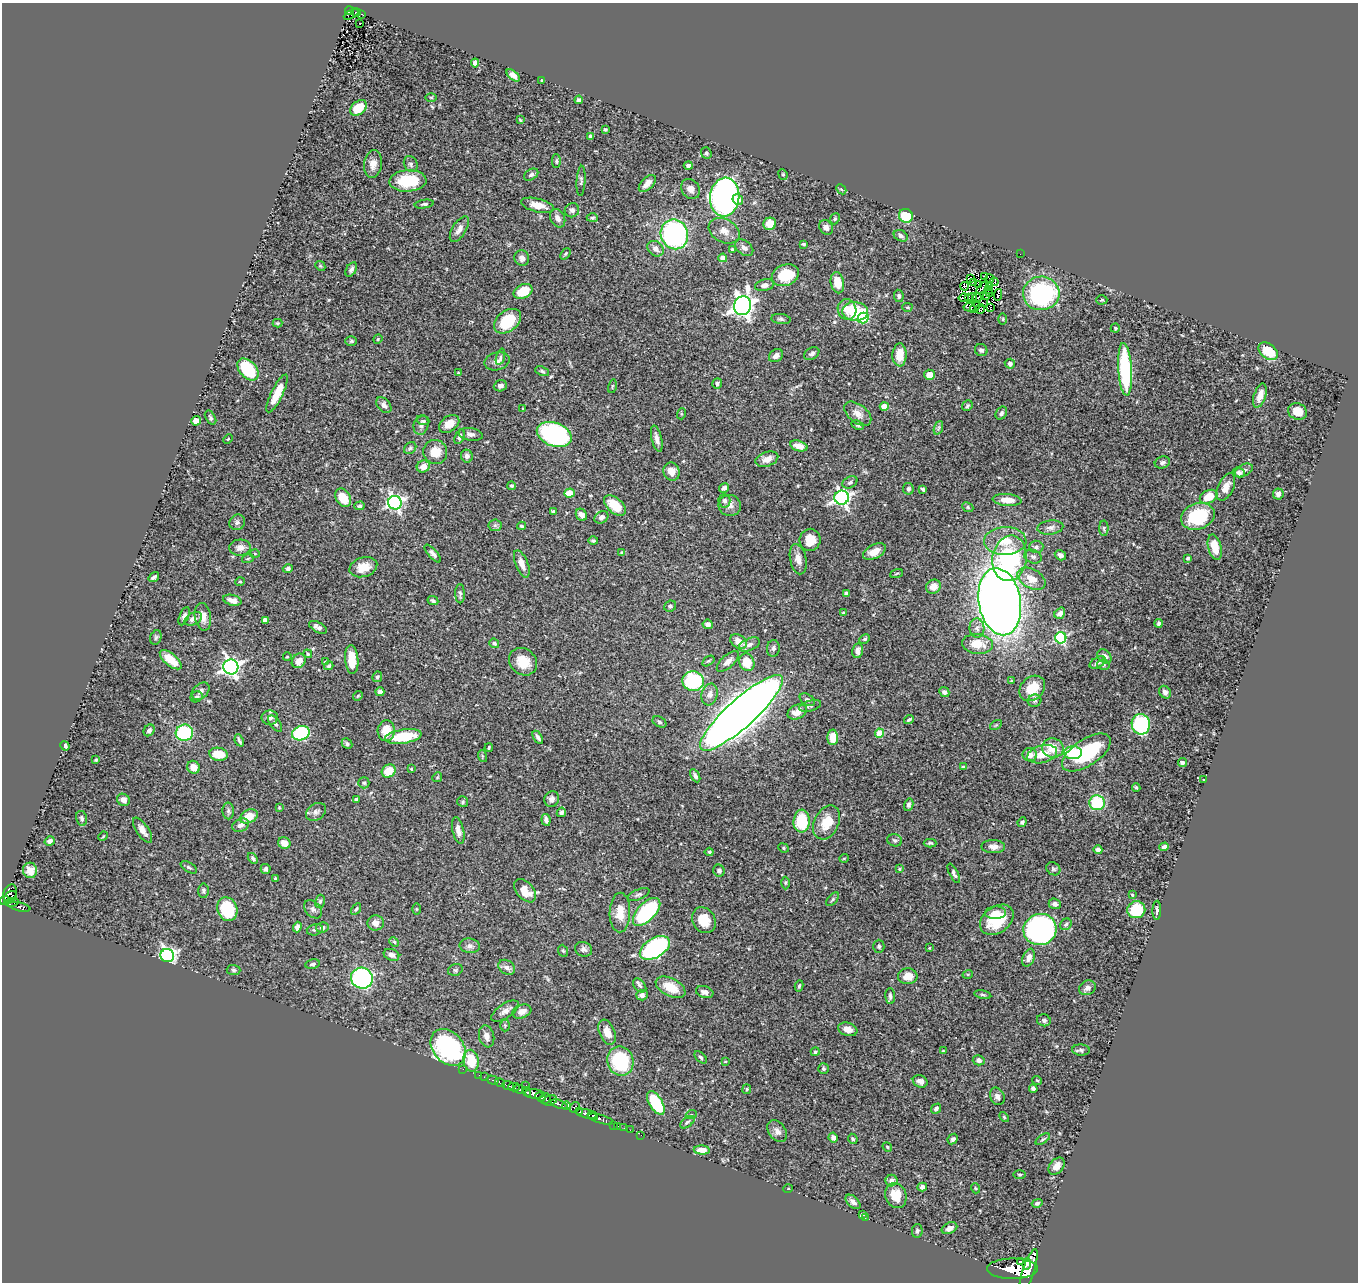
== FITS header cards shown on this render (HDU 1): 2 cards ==
NAXIS1  =                 1356
NAXIS2  =                 1280

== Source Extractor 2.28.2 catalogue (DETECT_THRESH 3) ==
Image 1356 x 1280 px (HDU 1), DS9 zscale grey, 1 PNG px = 1 image px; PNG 1360 x 1284 px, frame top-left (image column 1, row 1280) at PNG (2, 3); each listed source drawn as its Kron ellipse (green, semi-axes under 4 px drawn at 4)
Background 0.45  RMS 0.022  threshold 0.0654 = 3 sigma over >= 5 px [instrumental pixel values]
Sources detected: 457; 3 with non-positive FLUX_AUTO (blend fragments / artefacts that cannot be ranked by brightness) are neither listed nor drawn; the other 454 listed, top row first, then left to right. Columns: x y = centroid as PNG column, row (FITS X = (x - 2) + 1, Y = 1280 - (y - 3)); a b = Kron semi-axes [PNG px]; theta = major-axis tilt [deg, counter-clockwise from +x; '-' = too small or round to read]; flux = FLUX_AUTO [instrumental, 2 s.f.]
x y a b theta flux
350 11 4 3 - 58
356 12 4 3 - 53
351 14 8 3 27 13
362 14 3 2 - 2.3
360 23 3 2 - 1.7
475 63 4 4 - 5.9
513 75 8 4 -41 6.8
541 80 3 2 - 0.94
431 97 5 3 - 1.4
579 100 4 4 - 4.1
358 108 9 6 38 30
520 120 4 2 - 1.1
605 129 3 3 - 1.7
591 136 4 4 - 3.4
706 153 6 5 - 2.6
556 161 7 4 89 2.3
373 164 14 9 83 13
411 164 8 6 -60 4.1
688 166 4 3 - 5
783 174 5 4 - 2
531 175 8 5 32 3.6
408 181 18 10 3 62
581 181 15 4 86 3.9
647 183 10 6 45 11
691 189 10 9 - 10
841 189 6 4 -45 1.7
725 197 19 14 83 530
738 199 5 5 - 12
424 204 10 4 8 3.1
537 205 17 6 -14 16
572 210 7 7 - 4.5
906 216 7 7 - 41
558 218 10 7 -61 8.6
592 218 6 4 -1 2.2
835 219 6 4 67 2.4
770 224 6 6 - 21
826 227 8 6 -54 5.2
459 229 14 7 59 8.9
724 231 16 11 -28 15
674 234 15 13 -71 280
901 236 7 5 -29 4.1
803 244 3 3 - 1.8
744 248 10 7 -37 7.2
655 249 9 7 -40 9.2
732 249 3 3 - 1.3
565 254 6 4 50 1.9
1020 254 2 2 - 3.6
522 258 8 7 - 5.5
723 258 4 4 - 13
320 266 5 4 - 1.8
351 270 8 5 58 4.6
785 275 14 10 22 43
985 276 4 3 - 1.4
971 278 3 2 - 0.26
990 279 4 2 - 0.78
973 282 2 2 - 0.94
994 282 4 2 - 0.33
837 283 11 6 -78 22
765 285 9 6 14 5.7
978 285 3 2 - 1.8
990 285 4 2 - 1.7
965 286 4 2 - 3.7
983 288 8 2 43 2.5
988 290 3 2 - 0.72
523 291 10 7 26 41
990 293 3 2 - 0.18
1041 293 18 17 - 210
998 295 6 2 79 1.2
899 296 6 4 -81 2.8
969 297 3 2 - 1.3
972 297 4 3 - 0.75
987 297 2 2 - 1.3
964 298 5 2 - 1.1
977 298 4 2 - 1.7
1102 300 5 4 - 1.8
983 303 2 2 - 1.6
743 306 9 8 - 910
907 307 5 4 - 1.6
969 307 6 2 -7 1.7
975 308 6 2 53 0.37
990 308 4 2 - 1.6
847 309 10 9 - 17
980 309 5 3 - 0.21
855 311 13 9 -4 62
863 318 5 5 - 75
781 319 9 5 -6 3.3
1003 319 6 4 90 1.5
508 321 15 10 38 54
277 323 5 4 - 1.7
1115 328 4 4 - 2
378 339 5 4 - 1.5
351 341 6 5 - 2.3
981 350 6 5 - 3.4
1268 351 11 7 -38 41
812 354 8 5 33 3.8
900 355 11 7 88 22
776 356 7 6 - 7.3
500 357 8 4 74 2.9
497 361 13 8 15 8.1
1010 364 5 5 - 4.4
248 369 13 8 -47 81
1125 369 26 7 -86 160
542 371 7 4 -24 2.6
458 373 3 3 - 1.1
929 375 5 5 - 14
717 383 5 5 - 3.1
500 386 6 5 - 5.6
612 386 7 3 77 1.4
277 393 21 6 64 32
1260 396 12 6 72 14
384 405 9 6 -50 6.1
884 406 4 4 - 25
967 406 6 4 49 2.5
523 408 2 2 - 0.99
1298 411 9 8 - 17
1001 413 7 5 57 4
681 414 5 3 - 1.3
858 414 16 9 -38 12
210 418 8 5 -59 3.1
196 421 5 4 - 11
423 421 6 4 -6 2.2
449 424 11 7 35 14
421 425 10 7 75 5.9
858 425 6 4 -27 2.1
938 428 7 4 71 2.6
471 434 12 6 -10 5.7
554 434 18 11 -20 270
460 437 8 4 68 3.5
228 439 5 3 - 1.5
657 439 13 5 -77 8.3
799 446 9 5 -15 14
410 448 7 5 45 2.9
435 452 12 12 - 23
467 456 6 5 - 4.5
767 459 12 7 19 11
1162 462 8 6 17 4
423 467 6 6 - 11
1244 470 10 6 28 4.9
671 472 9 8 - 12
1239 473 6 5 - 4
850 482 8 5 30 4
512 486 4 4 - 2
1226 487 14 7 64 13
724 488 5 4 - 5.3
908 489 6 5 - 3.3
923 489 4 3 - 2.3
569 493 5 4 - 29
1278 494 5 5 - 4.9
1209 497 9 6 25 29
343 498 10 7 -56 27
842 498 7 7 - 430
1007 500 14 6 -4 15
724 501 7 6 - 4.5
395 503 7 7 - 390
615 505 13 7 -41 31
730 505 11 10 - 9.5
359 506 5 3 - 2.1
968 507 6 4 -25 2.1
553 511 4 2 - 1.9
581 515 6 5 - 8.5
1198 516 17 13 19 78
601 517 7 6 - 6.3
237 522 8 7 - 4.3
495 525 6 6 - 3.6
522 526 4 3 - 2.3
1050 527 13 7 7 6.5
1104 528 8 4 89 2.6
810 540 11 10 - 20
593 541 5 4 - 2.3
1005 541 21 14 1 31
1036 547 7 6 - 4.2
1215 547 13 6 -76 25
240 548 11 8 4 9.4
874 552 12 6 28 15
255 553 5 3 - 1.4
622 553 4 4 - 2.9
433 554 11 4 -49 5.1
1060 555 6 5 - 5.4
1033 557 9 6 -21 5
248 558 6 3 20 1.7
1010 558 23 17 80 190
1188 558 4 3 - 2.2
798 559 15 8 -78 11
522 564 14 6 -68 12
363 567 14 9 17 20
288 569 5 4 - 2.9
897 573 7 3 19 1.4
154 577 6 3 35 3.4
1031 579 15 9 -29 18
240 582 5 3 - 1.6
933 587 7 7 - 12
846 593 4 3 - 3.6
460 594 9 4 -89 3.2
232 600 9 5 -15 9.9
433 601 5 4 - 2.8
1000 602 34 21 -80 1700
670 606 6 5 - 3.5
843 613 4 3 - 1.7
1060 613 6 5 - 5.7
184 616 9 4 68 4.7
203 617 14 8 -80 12
193 619 9 6 27 7.6
265 620 4 4 - 11
1159 623 4 3 - 3.5
708 624 5 4 - 5
318 627 10 5 -28 6.2
977 628 9 7 -88 7.2
156 637 7 5 74 2.7
1061 638 5 5 - 160
864 639 6 4 26 2.1
739 642 9 6 -34 14
494 643 5 4 - 2.4
977 644 15 10 -6 26
749 645 11 6 24 5.4
773 648 8 6 83 4.2
858 651 7 5 79 7.4
308 654 4 4 - 2.1
1104 656 8 6 -46 7.4
287 657 4 3 - 1.2
352 659 14 6 -85 29
171 660 13 6 -40 23
299 661 8 6 49 13
708 661 7 4 35 2.4
728 661 14 6 42 9
325 662 3 3 - 1.7
523 662 15 12 -41 28
747 662 9 7 -69 27
1098 662 9 5 30 4.3
1103 665 6 5 - 2.5
329 666 5 4 - 3.1
231 667 7 7 - 560
377 677 5 4 - 2.7
693 681 11 10 - 110
1012 681 4 3 - 1.4
1032 688 14 11 44 32
200 691 10 7 42 5.8
380 692 4 4 - 5.7
944 692 5 4 - 4.2
1165 692 7 5 -54 5
710 694 11 8 73 8.5
358 696 5 4 - 1.9
197 697 6 5 - 2.7
807 700 8 5 -31 3.9
1035 701 7 6 - 3.1
810 706 11 5 16 3.6
797 712 10 7 26 14
741 713 54 14 42 3200
270 718 8 7 - 5.7
909 720 5 3 - 2.5
659 722 7 5 -29 2.6
275 724 9 5 -53 4.7
1141 724 10 9 - 120
996 725 6 4 33 2
149 730 6 5 - 4.7
386 731 10 8 85 25
184 733 9 8 - 100
301 733 9 7 19 120
880 733 4 4 - 32
403 736 18 7 9 54
538 737 7 4 -58 4.3
833 737 8 5 88 20
239 740 6 3 -66 3.2
347 744 6 4 -45 3
65 746 5 4 - 2.8
489 748 4 3 - 1.5
1053 748 11 9 -11 26
1073 753 9 6 1 64
1086 753 28 13 33 99
218 754 9 6 -8 30
1042 754 15 8 14 23
1030 755 7 6 - 10
482 756 6 3 -72 2
96 760 3 2 - 1.6
1182 762 4 4 - 3.3
193 767 7 6 - 12
963 767 4 3 - 1.4
411 769 4 3 - 1.4
389 771 7 6 - 28
695 776 7 4 -61 3.8
437 777 5 4 - 1.6
1204 780 3 2 - 1.8
364 783 5 5 - 2.6
1136 788 4 3 - 1.8
356 799 4 3 - 2.5
552 799 8 7 - 6.6
123 800 7 5 -37 8.8
463 802 5 5 - 2.6
1097 803 7 7 - 73
909 805 6 4 76 3
279 808 4 3 - 1.3
228 811 8 6 -88 3.8
316 812 11 8 33 6.3
561 812 5 4 - 3.3
249 816 9 6 26 26
82 818 7 5 -77 4.1
546 820 6 4 -83 5.1
802 821 11 8 86 61
827 822 18 12 63 30
1022 822 5 4 - 2.9
241 825 8 6 24 5.7
142 830 14 6 -56 9.6
458 830 14 5 -78 8.1
103 836 5 4 - 1.4
895 840 7 6 - 3.5
50 841 5 4 - 5.1
284 843 6 5 - 14
930 843 6 4 0 2.3
993 847 12 6 -1 7.9
1164 847 5 4 - 5.1
783 848 5 4 - 2
1098 850 4 4 - 5.8
709 852 4 4 - 2.3
253 858 6 4 -50 3.1
844 858 5 3 - 1.3
189 867 9 5 -31 3
266 869 5 5 - 3.4
899 869 3 2 - 1.5
1053 869 7 6 - 2.9
30 870 7 7 - 11
719 871 6 5 - 4.2
954 873 11 4 -62 3.9
275 878 3 2 - 1.7
785 883 6 4 89 2
203 891 7 5 -85 3.3
525 891 13 8 -50 23
10 893 9 6 69 160
638 894 12 5 23 3.9
1132 895 3 3 - 1.3
10 897 7 5 44 110
833 899 8 4 48 2.6
5 901 5 4 - 210
320 901 7 5 75 2.5
12 902 7 3 11 130
1055 904 6 5 - 4.7
19 907 11 4 -13 110
227 909 12 9 -71 64
313 909 10 7 -46 5.5
356 909 6 4 59 2.4
416 909 5 3 - 1.4
1136 910 9 8 - 48
1157 910 9 3 88 3.4
620 912 20 10 88 23
647 912 17 9 46 150
995 913 11 6 3 10
704 920 13 11 -58 26
997 920 18 13 36 53
376 923 8 7 - 12
1066 924 6 5 - 2.8
297 927 5 4 - 4.5
322 927 6 5 - 3.6
1040 929 17 15 16 360
315 930 8 5 14 3.9
394 942 5 4 - 1.9
470 946 10 7 -9 5.8
879 946 6 5 - 2.7
655 948 17 9 32 200
929 948 3 2 - 1.1
583 949 9 7 -21 5.1
563 951 6 4 -66 2
391 955 8 5 -21 6.4
167 956 7 6 - 450
1029 958 9 6 68 7.4
313 964 7 5 12 3.9
507 967 9 6 -35 6.7
234 970 7 5 -2 2.6
455 970 7 5 15 3
968 974 5 3 - 1.5
908 976 10 8 5 16
362 978 11 10 - 250
640 985 8 5 -50 4
799 986 5 4 - 2.3
671 987 16 9 -27 26
1087 988 9 7 26 5.9
705 992 9 5 -18 6.4
642 995 6 5 - 6.3
983 995 8 4 -12 2.4
890 996 8 5 -86 3.3
505 1011 16 7 33 8.4
522 1011 10 6 21 9.4
1044 1020 7 6 - 3.9
505 1025 6 5 - 2
848 1029 10 6 -17 9.8
607 1032 13 7 -68 15
487 1036 11 7 -78 9.3
448 1047 20 15 -50 260
1081 1050 9 5 -4 3.5
943 1051 3 3 - 1.2
815 1052 4 4 - 2.5
701 1057 7 4 -45 3
979 1060 6 5 - 5
471 1061 11 7 -81 43
620 1061 15 13 -70 100
725 1062 4 2 - 1.1
463 1069 2 2 - 2.3
824 1069 5 5 - 2.6
479 1075 2 2 - 4.2
484 1077 3 3 - 6.3
492 1080 6 3 -17 53
1037 1080 5 3 - 1.3
920 1081 7 6 - 7.3
500 1083 5 3 - 67
526 1085 3 2 - 3.1
508 1086 6 3 -23 110
514 1087 6 3 -1 130
519 1089 5 3 - 170
747 1089 5 4 - 1.6
1033 1089 4 4 - 3.3
527 1092 5 3 - 210
534 1094 10 4 -5 460
997 1096 9 7 -65 6.9
540 1097 5 3 - 110
545 1099 5 5 - 130
550 1100 7 5 20 140
656 1103 13 6 -59 84
559 1104 9 3 -18 110
567 1106 4 3 - 140
574 1107 6 4 43 69
936 1109 5 4 - 3.9
580 1112 3 3 - 47
586 1114 11 3 -11 370
691 1115 5 3 - 1.5
593 1116 5 4 - 240
1004 1117 6 3 -46 1.7
601 1119 13 4 -16 230
687 1122 8 4 37 2.9
614 1125 3 2 - 6.3
617 1126 3 2 - 18
624 1128 2 2 - 8.3
630 1130 2 2 - 7
777 1131 12 8 -54 8.8
641 1135 2 2 - 3.3
833 1138 5 4 - 5.8
853 1139 5 4 - 2.1
953 1139 6 4 44 3.7
1043 1139 8 4 35 2.4
887 1147 5 4 - 1.8
702 1150 8 4 -4 11
1057 1166 10 6 50 10
1020 1174 6 3 0 1.6
891 1181 6 5 - 6.5
922 1187 5 4 - 5.9
975 1188 5 3 - 1.2
788 1189 5 3 - 0.99
896 1196 12 10 -68 28
853 1202 9 5 -44 5.2
1037 1203 5 4 - 2.6
862 1214 4 3 - 2
865 1218 2 2 - 8.2
949 1228 8 5 25 7
917 1231 7 5 80 2.8
1021 1262 3 3 - 130
1027 1264 6 4 88 290
1012 1269 25 10 0 2100
1029 1270 22 6 71 1300
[3 non-positive-flux detections neither listed nor drawn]